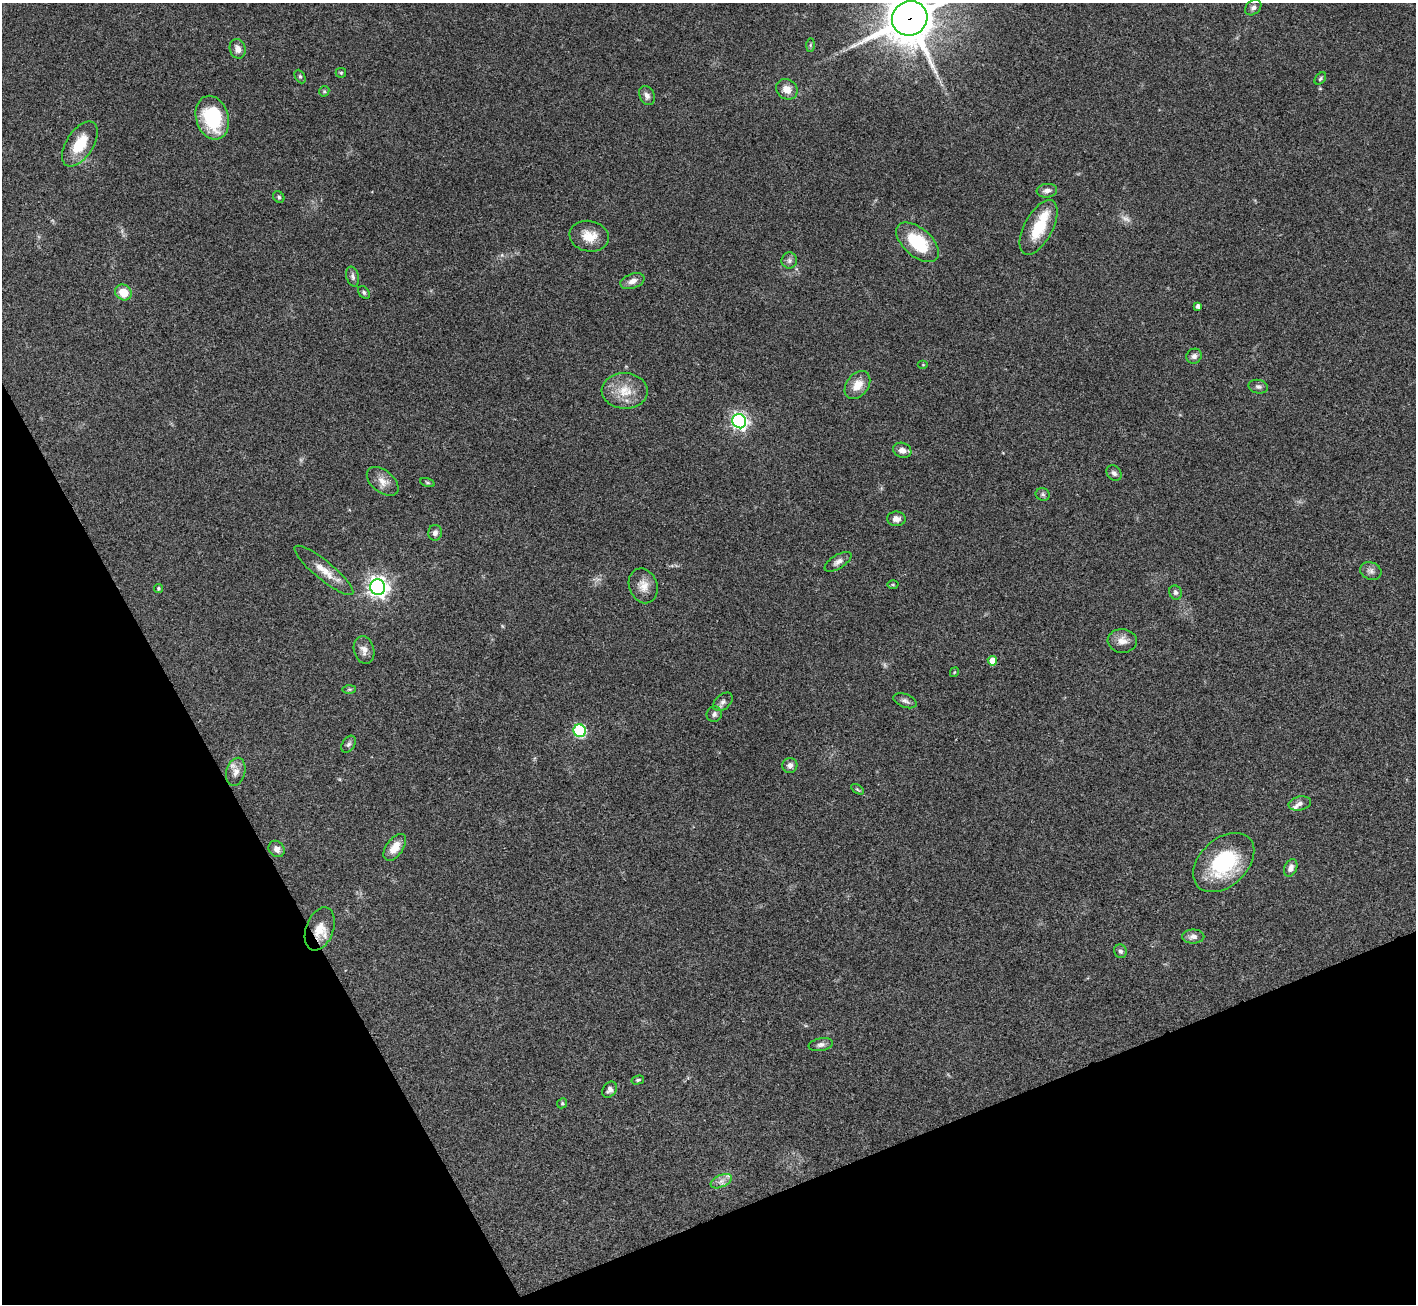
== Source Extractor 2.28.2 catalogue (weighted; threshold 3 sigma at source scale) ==
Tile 14 of 4 x 4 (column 2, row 4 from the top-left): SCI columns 1419-2832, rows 288-1589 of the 5663 x 5651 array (HDU 1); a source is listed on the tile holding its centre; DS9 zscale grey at full resolution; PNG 1418 x 1306 px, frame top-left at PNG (2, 3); each listed source drawn as its Kron ellipse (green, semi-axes under 4 px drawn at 4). Shown black and unused: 22% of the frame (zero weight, under 3 of 4 exposures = <1% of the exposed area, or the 3 px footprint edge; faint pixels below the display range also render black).
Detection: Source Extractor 2.28.2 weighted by HDU 2 'WHT'; one run over the whole footprint, this tile lists its part. Background 0.0954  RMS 0.0061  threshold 0.0276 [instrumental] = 3 sigma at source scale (4.5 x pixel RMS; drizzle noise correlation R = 1.50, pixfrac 1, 0.05/0.05 arcsec/px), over >= 5 px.
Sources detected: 75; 2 too faint to see at this stretch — neither listed nor drawn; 3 inside a brighter listed object's ellipse — not listed separately; the other 70 listed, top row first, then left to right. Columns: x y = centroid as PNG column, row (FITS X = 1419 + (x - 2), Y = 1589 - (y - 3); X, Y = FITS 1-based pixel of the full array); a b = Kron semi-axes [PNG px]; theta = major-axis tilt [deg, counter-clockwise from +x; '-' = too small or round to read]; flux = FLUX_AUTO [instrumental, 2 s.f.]
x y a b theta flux
1253 8 9 6 41 2
910 18 18 17 - 2600
810 45 7 4 89 0.97
238 49 10 7 -70 3.8
341 73 5 5 - 0.82
300 76 7 5 -63 1.1
1320 79 7 4 51 1
787 89 11 9 -31 5.6
324 91 5 5 - 0.9
647 95 10 7 -62 2.6
212 118 22 16 -74 40
80 144 25 13 57 18
1047 191 10 7 7 3
279 197 6 5 - 1.1
1039 227 30 14 62 21
589 236 20 15 -10 10
917 242 25 14 -41 29
789 261 8 8 - 1.9
353 277 10 6 -76 1.8
632 281 13 7 18 3.7
123 292 9 7 -35 10
364 292 7 5 -51 1.1
1198 306 4 4 - 2.4
1194 356 8 7 - 2.2
923 365 5 3 - 0.54
857 385 15 11 53 8.3
1258 387 10 7 -12 1.9
625 391 23 18 -2 14
739 421 7 6 - 180
902 450 9 7 -21 4
1114 473 8 6 -48 2
383 481 18 11 -40 5.7
427 483 8 3 -19 0.9
1043 494 7 6 - 1.4
896 519 9 7 -1 3.7
435 533 8 7 - 2.4
838 562 15 6 31 3.2
324 570 37 9 -39 9.8
1371 571 11 8 -21 2.7
893 584 5 3 - 0.64
643 586 18 14 -69 6.8
378 587 8 7 - 340
158 588 4 4 - 0.86
1175 592 7 6 - 1.6
1122 641 14 12 -4 5.2
364 650 14 10 -75 4
992 661 5 4 - 7.6
954 672 5 3 - 0.59
349 689 7 4 1 0.98
905 701 12 6 -22 2.3
723 702 11 7 41 2.4
714 714 8 7 - 2.1
580 731 6 6 - 64
349 744 9 6 56 1.7
790 765 7 7 - 2.4
236 772 14 9 74 4.2
857 789 7 4 -31 0.88
1300 803 11 7 13 2.4
395 847 15 8 55 7.6
277 849 9 7 -49 3.3
1224 862 35 23 43 46
1291 868 9 6 68 3.2
320 929 22 13 69 9.6
1193 937 11 7 1 3.1
1120 951 7 6 - 1.5
821 1045 12 6 10 2.3
638 1080 6 4 15 1
610 1090 9 6 55 2.3
562 1103 5 4 - 0.83
721 1181 11 6 25 3.1
Overlapping masked pixels (flux is a lower limit): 2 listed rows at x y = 910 18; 320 929
Isophote crosses this tile's border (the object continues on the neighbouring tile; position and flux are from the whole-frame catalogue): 1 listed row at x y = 910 18